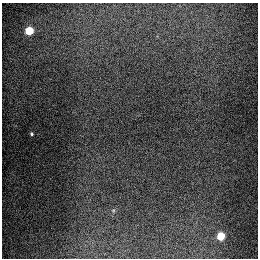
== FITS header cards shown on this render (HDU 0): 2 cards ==
NAXIS1  =                  256
NAXIS2  =                  256

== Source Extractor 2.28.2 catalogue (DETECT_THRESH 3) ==
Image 256 x 256 px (HDU 0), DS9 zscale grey, 1 PNG px = 1 image px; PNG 260 x 260 px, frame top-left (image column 1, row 256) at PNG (2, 3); no overlay
Background 1290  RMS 26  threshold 79.3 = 3 sigma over >= 5 px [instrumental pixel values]
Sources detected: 3; all 3 listed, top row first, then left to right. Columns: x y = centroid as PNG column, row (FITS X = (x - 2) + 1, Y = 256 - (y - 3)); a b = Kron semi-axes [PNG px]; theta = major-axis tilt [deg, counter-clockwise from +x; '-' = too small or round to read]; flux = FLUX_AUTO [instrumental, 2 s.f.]
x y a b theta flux
29 31 5 5 - 93000
32 134 4 3 - 2500
221 236 5 5 - 71000